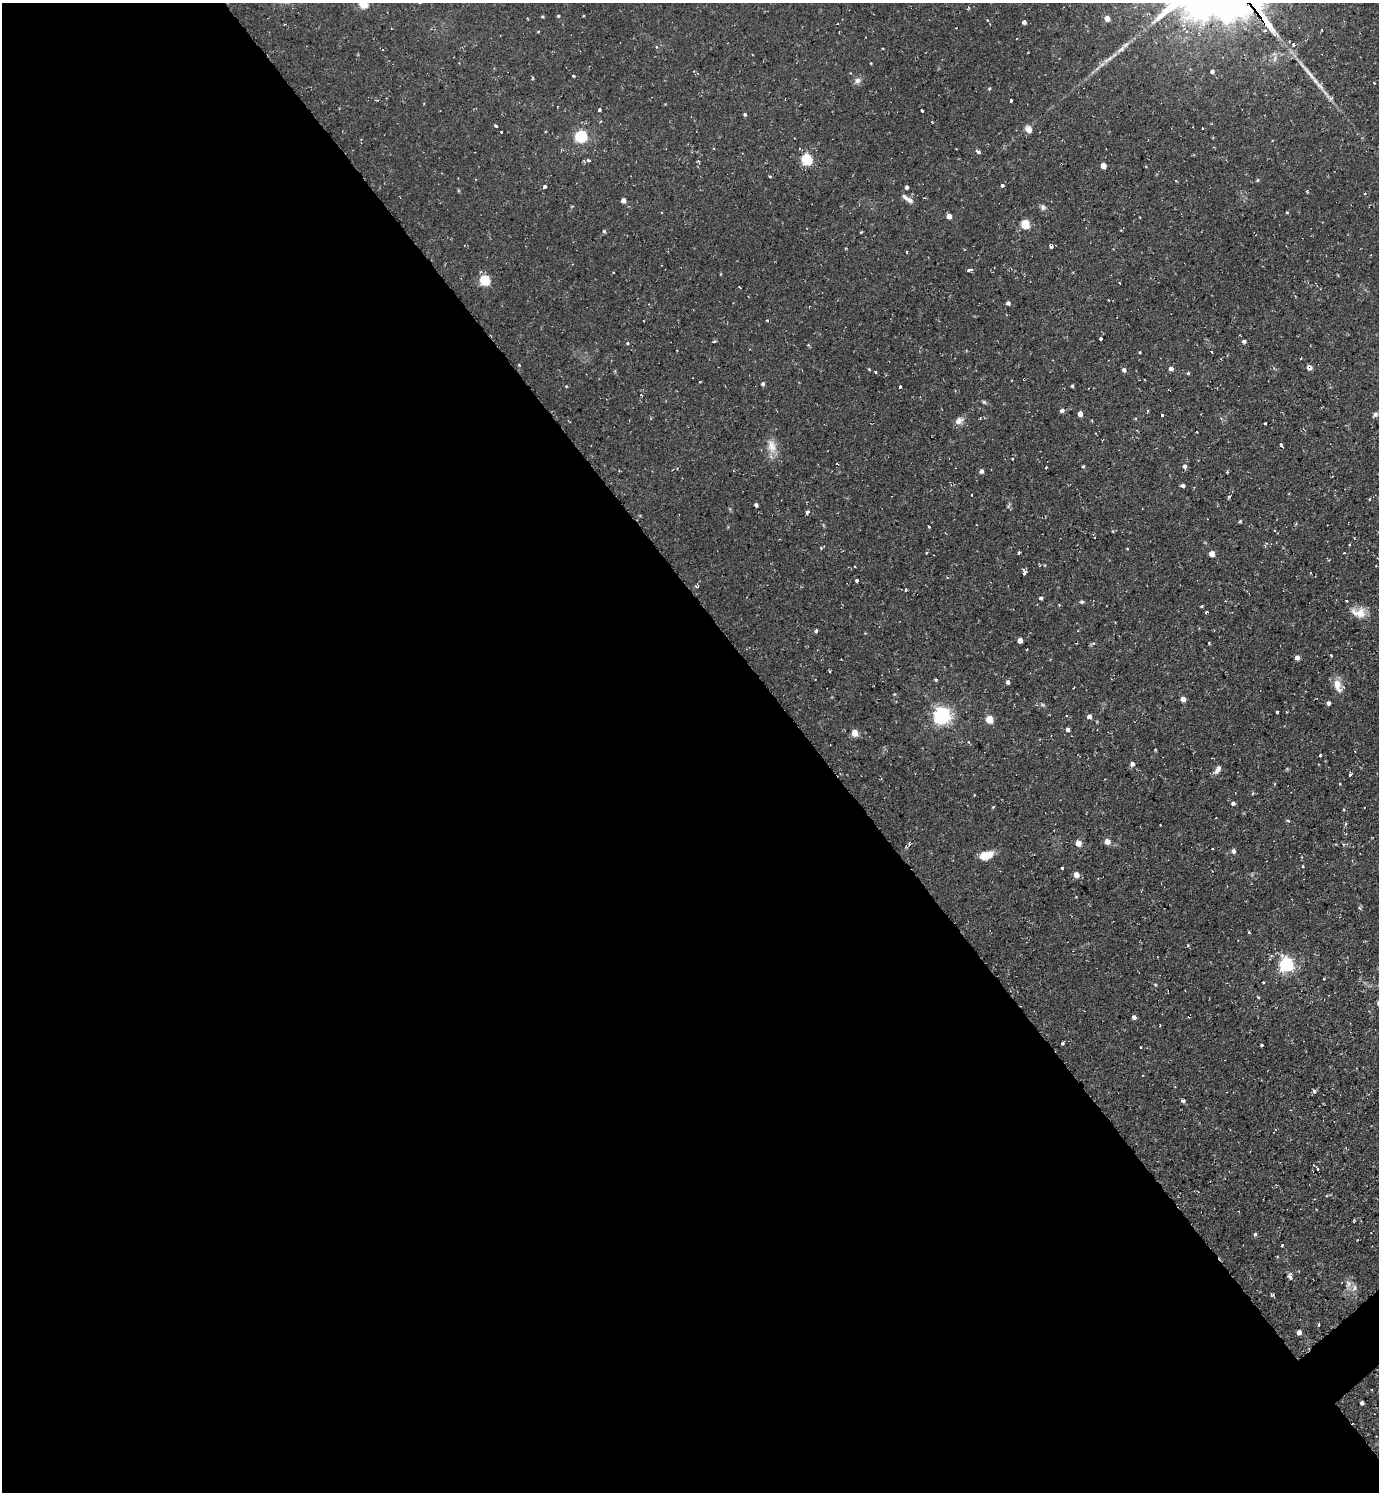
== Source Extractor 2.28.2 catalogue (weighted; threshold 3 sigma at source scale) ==
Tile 9 of 4 x 4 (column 1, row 3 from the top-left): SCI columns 155-1531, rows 1491-2980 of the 5960 x 5963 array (HDU 1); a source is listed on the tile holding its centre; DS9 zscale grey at full resolution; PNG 1381 x 1494 px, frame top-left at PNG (2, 3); no overlay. Shown black and unused: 59% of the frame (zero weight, under 2 of 3 exposures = <1% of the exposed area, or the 3 px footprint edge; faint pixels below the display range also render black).
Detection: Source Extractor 2.28.2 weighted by HDU 2 'WHT'; one run over the whole footprint, this tile lists its part. Background 0.0712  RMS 0.0071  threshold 0.0321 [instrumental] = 3 sigma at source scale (4.5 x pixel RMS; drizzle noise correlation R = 1.50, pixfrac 1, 0.05/0.05 arcsec/px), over >= 5 px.
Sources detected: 183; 1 too faint to see at this stretch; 12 cosmic-ray / hot-pixel residue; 1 long thin detection or spike segment (spike, bleed or trail) — not listed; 3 inside a brighter listed object's ellipse — not listed separately; the other 166 listed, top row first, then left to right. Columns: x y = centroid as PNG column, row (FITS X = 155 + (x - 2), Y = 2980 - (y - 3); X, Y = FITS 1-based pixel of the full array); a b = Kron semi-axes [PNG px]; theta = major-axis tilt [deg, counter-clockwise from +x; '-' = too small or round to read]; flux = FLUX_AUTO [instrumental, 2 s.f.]
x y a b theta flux
363 4 5 5 - 29
542 16 4 4 - 0.8
558 16 4 4 - 0.82
1107 19 4 4 - 6.9
987 20 3 3 - 0.98
1024 22 4 4 - 2.5
1017 38 3 2 - 0.56
1126 45 8 5 20 2.3
1293 45 4 4 - 1.5
656 47 4 4 - 0.9
1108 59 20 5 31 5.4
871 63 3 3 - 0.54
1212 71 4 3 - 2.3
573 76 3 3 - 1.6
857 80 8 7 - 3
1374 83 3 3 - 0.99
989 89 5 3 - 0.68
1011 101 3 3 - 2
599 110 3 3 - 1.4
922 111 3 2 - 0.95
745 114 5 4 - 0.95
496 126 3 3 - 1.3
1029 129 5 5 - 7.4
581 136 6 5 - 99
978 152 6 4 -28 1.4
807 159 5 5 - 67
589 160 7 3 -1 1.4
698 161 4 4 - 0.84
1103 166 4 4 - 9
1146 167 4 2 - 0.6
769 176 3 3 - 1.5
1258 180 5 4 - 0.9
1002 185 3 3 - 2.6
545 187 3 3 - 2.4
907 187 4 3 - 1.5
1365 193 4 4 - 1
906 198 13 6 -37 3.2
623 200 4 4 - 3.7
1043 207 7 7 - 2.1
1287 213 3 3 - 0.91
949 216 4 4 - 5.8
1025 224 5 5 - 32
604 231 5 5 - 1.1
861 232 4 2 - 0.67
1051 245 4 3 - 18
907 252 4 2 - 0.67
969 270 4 3 - 2.1
485 280 5 5 - 55
740 287 3 2 - 0.69
1008 303 4 4 - 2
767 321 3 3 - 1.1
1101 339 3 3 - 5.4
1244 341 4 4 - 2
627 343 4 3 - 0.8
808 345 4 4 - 0.77
1140 352 3 2 - 0.59
1212 352 3 3 - 4
519 365 4 3 - 0.7
1309 368 6 5 - 3.2
1171 369 5 4 - 2.4
1124 370 6 4 -39 1.8
875 372 3 3 - 1.7
1188 373 4 4 - 0.99
1024 379 3 2 - 0.53
763 384 5 4 - 1.5
566 386 4 3 - 0.52
1072 386 3 3 - 0.93
900 387 3 3 - 1.9
641 395 2 2 - 0.56
984 402 7 4 -44 1.1
1062 410 5 4 - 2.5
1080 414 4 4 - 5.3
1375 414 8 5 50 2
1162 415 3 3 - 3.9
959 421 12 8 27 4.7
1265 423 3 3 - 1.4
1281 445 5 3 - 2.7
772 446 19 11 -78 9.1
1012 459 3 2 - 0.85
1083 466 4 3 - 0.86
1185 466 6 5 - 2.2
1046 468 2 2 - 0.72
981 471 5 5 - 2.2
1227 472 4 4 - 0.61
1183 486 4 4 - 1.8
1229 496 3 3 - 2.2
756 505 4 4 - 1.5
807 512 4 3 - 3.4
1240 521 4 3 - 0.89
929 526 3 3 - 1.4
1274 530 3 2 - 0.91
1349 545 3 2 - 0.86
821 548 4 2 - 0.61
926 553 4 2 - 0.63
1019 553 3 3 - 3.9
1212 554 4 4 - 8.5
1376 566 2 2 - 0.6
1025 572 5 4 - 3.3
857 581 4 3 - 3.3
906 589 3 3 - 1.5
1041 598 4 4 - 1.3
1346 601 3 2 - 1
1082 602 5 4 - 1.2
1202 606 3 2 - 0.92
1359 612 19 12 -11 9.3
816 631 5 4 - 1.2
1020 640 4 4 - 5.4
1209 643 3 3 - 0.67
1331 655 3 2 - 1.3
1297 657 4 4 - 3.6
830 671 3 3 - 1
936 680 4 3 - 0.91
1008 682 5 4 - 2.2
1337 685 18 9 -76 8.2
1183 699 5 4 - 4.6
1329 703 5 4 - 2
1277 712 4 3 - 1.8
1286 712 3 2 - 0.56
942 715 6 6 - 300
1089 716 4 4 - 3.3
989 719 5 5 - 23
1068 729 4 4 - 2.3
855 733 5 4 - 12
968 742 4 3 - 0.86
1155 750 3 2 - 0.62
1320 755 3 3 - 1.8
1132 764 5 5 - 2.6
1218 769 13 6 60 3.8
1350 775 3 3 - 2.1
1275 784 4 2 - 0.7
974 795 2 2 - 0.58
1233 803 5 5 - 1.4
993 807 5 3 - 0.63
1364 807 2 2 - 0.63
1344 810 4 3 - 0.85
1288 820 5 3 - 0.77
1107 841 5 5 - 5.7
1078 843 4 4 - 9.4
1212 849 2 2 - 0.5
1233 851 5 4 - 2.5
986 855 13 8 19 13
1303 866 3 2 - 0.65
1062 868 3 3 - 2.6
1076 875 5 4 - 7.6
1249 932 3 3 - 1.6
1286 965 6 6 - 180
1324 979 3 2 - 0.81
1263 982 3 2 - 0.61
1155 984 5 3 - 0.73
1258 997 3 2 - 0.88
1134 1017 4 4 - 2.8
1063 1043 4 3 - 1.3
1261 1045 3 3 - 3.6
1141 1047 3 2 - 0.8
1314 1091 4 4 - 2.3
1183 1101 4 3 - 3.7
1317 1169 3 2 - 0.66
1326 1195 4 3 - 0.72
1354 1220 4 3 - 0.66
1255 1234 5 4 - 1.2
1282 1245 3 3 - 1.7
1290 1277 9 5 -47 1.8
1348 1284 12 8 -89 4.5
1319 1324 3 2 - 1.4
1299 1332 4 4 - 3.9
1362 1403 4 3 - 1.8
Overlapping masked pixels (flux is a lower limit): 3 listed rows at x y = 1051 245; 1309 368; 1024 379
Isophote crosses this tile's border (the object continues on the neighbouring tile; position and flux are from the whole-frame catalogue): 1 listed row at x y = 363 4